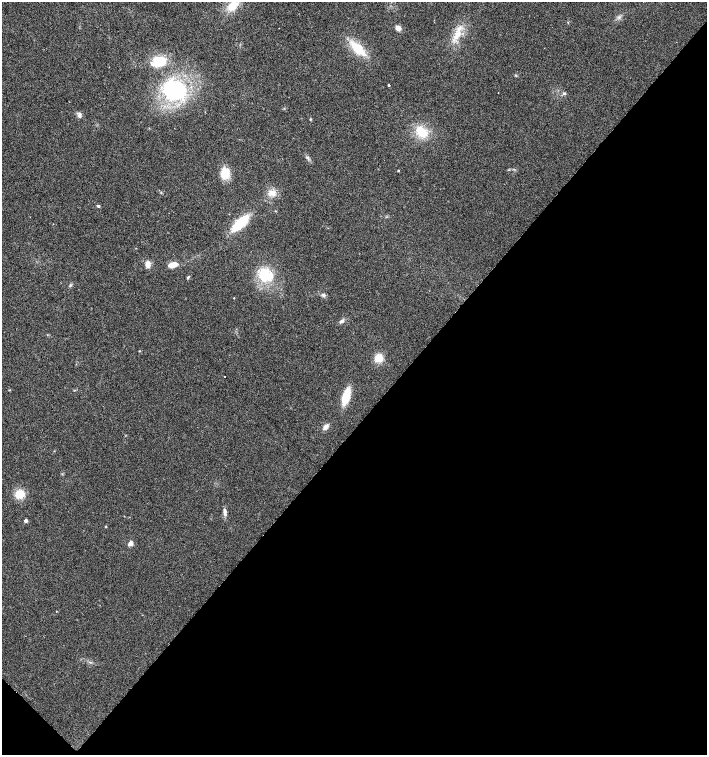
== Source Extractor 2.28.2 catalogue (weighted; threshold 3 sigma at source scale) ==
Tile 15 of 4 x 4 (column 3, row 4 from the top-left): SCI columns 2980-4388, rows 5-1509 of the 6025 x 6023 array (HDU 1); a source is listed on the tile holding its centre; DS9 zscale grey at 2 x 2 block average (1 PNG px = mean of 2 x 2 image px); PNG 709 x 757 px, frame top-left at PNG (2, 2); no overlay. Shown black and unused: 44% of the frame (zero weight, under 2 of 3 exposures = <1% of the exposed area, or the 3 px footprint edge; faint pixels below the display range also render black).
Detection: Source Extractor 2.28.2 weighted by HDU 2 'WHT'; one run over the whole footprint, this tile lists its part. Background 0.0301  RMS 0.0063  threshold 0.0283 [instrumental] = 3 sigma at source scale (4.5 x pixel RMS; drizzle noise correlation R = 1.50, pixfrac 1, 0.0396/0.0396 arcsec/px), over >= 5 px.
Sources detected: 37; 1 inside a brighter listed object's ellipse — not listed separately; the other 36 listed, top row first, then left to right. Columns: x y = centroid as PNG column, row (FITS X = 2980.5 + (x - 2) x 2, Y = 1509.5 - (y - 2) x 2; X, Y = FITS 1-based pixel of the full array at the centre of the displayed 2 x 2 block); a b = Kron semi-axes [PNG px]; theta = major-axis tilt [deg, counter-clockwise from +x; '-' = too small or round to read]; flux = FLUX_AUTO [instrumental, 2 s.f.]
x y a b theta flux
232 6 13 9 48 25
398 28 5 5 - 7.4
458 34 12 7 53 17
357 49 19 9 -44 35
159 61 15 11 5 39
516 75 3 3 - 1.2
389 85 2 2 - 1.8
175 90 26 21 -11 140
498 93 2 2 - 0.73
564 93 5 3 - 2.2
79 115 7 4 -82 4.1
310 119 3 3 - 1.2
421 132 14 10 -41 32
307 157 4 3 - 2
398 171 2 2 - 1.4
225 173 12 8 -81 25
272 193 11 7 -13 12
98 206 3 3 - 1.7
240 223 13 6 42 75
148 264 8 6 -82 9.1
174 264 7 4 -11 14
266 275 18 16 -24 44
188 277 5 3 - 1.8
70 285 4 3 - 1.7
324 295 5 5 - 3.5
234 298 2 2 - 0.68
342 321 4 4 - 4.1
379 358 7 7 - 22
224 377 2 2 - 4.7
346 396 12 5 73 46
326 427 7 5 49 6.5
20 494 10 9 - 23
225 512 10 4 -86 5.6
26 521 2 2 - 8.3
105 527 3 2 - 1
130 543 3 2 - 24
Isophote crosses this tile's border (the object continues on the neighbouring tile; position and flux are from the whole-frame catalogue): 1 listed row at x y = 232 6
Diffuse or blended objects may show on this block-average render without a row.